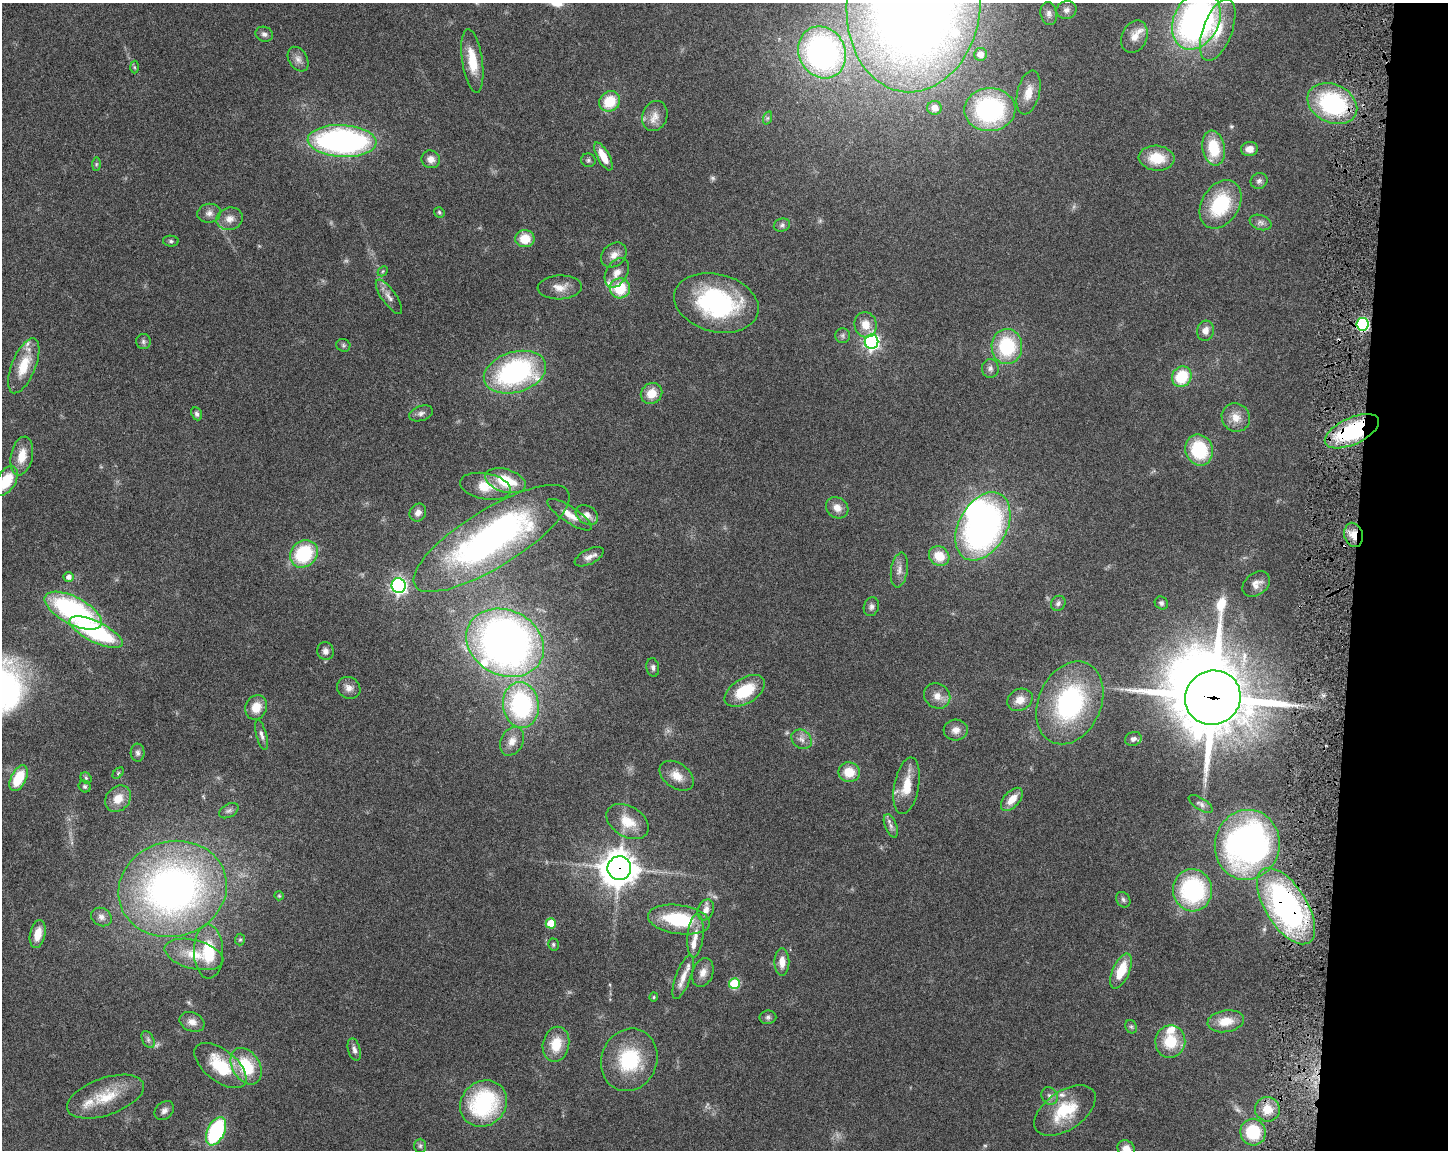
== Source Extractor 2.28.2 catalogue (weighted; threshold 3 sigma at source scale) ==
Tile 6 of 3 x 4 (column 3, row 2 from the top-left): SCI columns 3114-4559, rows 2298-3445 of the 4668 x 4598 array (HDU 1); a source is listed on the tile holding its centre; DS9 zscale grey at full resolution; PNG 1450 x 1152 px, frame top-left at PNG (2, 3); each listed source drawn as its Kron ellipse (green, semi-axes under 4 px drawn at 4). Shown black and unused: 7% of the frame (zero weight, under 3 of 6 exposures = <1% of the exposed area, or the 3 px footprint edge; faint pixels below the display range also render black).
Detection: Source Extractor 2.28.2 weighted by HDU 2 'WHT'; one run over the whole footprint, this tile lists its part. Background 0.105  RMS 0.0046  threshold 0.0189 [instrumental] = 3 sigma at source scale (4.09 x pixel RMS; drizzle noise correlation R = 1.36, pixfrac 0.8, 0.05/0.05 arcsec/px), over >= 5 px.
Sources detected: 176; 5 too faint to see at this stretch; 3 inside a brighter object's white glare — neither listed nor drawn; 10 inside a brighter listed object's ellipse — not listed separately; the other 158 listed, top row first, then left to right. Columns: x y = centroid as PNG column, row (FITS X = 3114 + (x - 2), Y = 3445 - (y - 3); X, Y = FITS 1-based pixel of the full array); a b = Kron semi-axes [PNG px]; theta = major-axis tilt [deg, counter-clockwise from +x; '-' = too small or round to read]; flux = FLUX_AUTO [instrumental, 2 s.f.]
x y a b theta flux
914 4 88 67 83 640
1066 10 10 9 - 2.2
1049 13 11 8 -79 1.9
1196 20 30 22 63 170
1218 30 32 14 70 14
264 34 9 7 -19 1.5
1134 37 17 12 66 4.5
822 52 27 23 -62 110
981 54 6 6 - 3.3
298 59 13 9 -58 2.7
472 61 32 10 -82 11
134 67 6 4 -88 0.64
1028 93 22 11 77 6.4
610 101 11 9 41 12
1332 104 26 19 -25 52
934 108 7 7 - 3
990 110 25 21 3 66
655 116 15 12 69 4.4
767 118 7 4 71 0.76
342 141 34 16 -3 130
1214 148 17 11 -80 16
1249 149 8 7 - 3.2
603 156 15 6 -61 7.3
1157 158 18 12 -5 12
431 159 9 9 - 3.1
588 160 7 6 - 1
96 164 7 4 89 0.75
1259 181 9 8 - 1.5
1220 204 26 18 58 28
439 212 5 5 - 0.71
209 213 12 9 8 2.6
230 219 13 11 16 3.8
1261 222 11 7 -20 1.9
782 225 8 6 17 1.2
525 239 9 8 - 9.1
171 241 8 5 -1 0.94
614 255 14 11 44 3.9
383 271 6 4 45 0.64
617 273 16 10 60 4.4
560 287 22 12 3 5.3
620 288 10 10 - 14
389 297 20 7 -55 3.1
716 303 43 28 -14 61
1362 324 6 6 - 67
866 325 13 11 -74 5.3
1205 331 10 8 76 3.3
842 335 7 7 - 1.1
143 341 7 7 - 1.2
871 342 7 7 - 120
343 345 7 6 - 0.93
1007 346 17 15 -88 28
24 366 29 12 68 12
990 368 9 8 - 1.9
515 372 32 20 17 79
1182 377 10 9 - 16
652 393 11 10 - 6.7
421 413 12 7 18 1.8
197 414 7 5 -65 1.1
1236 417 14 13 - 5.3
1352 431 29 13 25 47
1199 450 16 13 -69 24
22 456 20 10 78 7
6 481 16 9 59 13
505 481 21 11 -17 15
485 486 25 13 -11 9.6
837 508 12 10 -37 3.7
418 513 9 8 - 2.4
570 515 26 8 -33 5.7
587 515 12 9 -33 3.3
983 526 37 24 61 150
1354 535 12 9 -76 5.7
492 538 90 29 32 160
304 554 15 12 45 28
939 556 11 9 -37 9
589 557 16 7 27 2.7
899 570 17 8 81 3.2
69 577 5 4 - 2.2
1256 584 15 11 38 3.5
399 586 7 7 - 140
1058 603 8 7 - 1.3
1161 603 7 6 - 1.1
871 607 9 7 72 1.6
73 611 31 13 -28 72
96 632 29 10 -26 52
505 643 40 32 -26 240
325 651 9 8 - 2.2
653 667 9 6 -81 1.4
349 688 12 10 -29 2.8
745 691 22 12 32 17
937 696 14 12 -39 4.3
1213 698 28 27 - 3300
1020 700 13 10 28 5
1070 703 43 31 66 64
521 705 23 18 -82 58
256 707 12 10 69 6.6
956 730 12 10 5 3.1
261 735 15 5 -75 1.9
801 739 11 9 -40 2.6
1133 739 8 7 - 1.6
512 741 15 11 62 4.4
138 753 9 7 89 1.5
849 772 11 10 - 8.7
118 773 7 4 46 0.58
677 776 19 12 -36 5.6
18 778 14 7 64 15
86 778 6 5 - 0.7
85 786 6 5 - 0.81
907 786 29 12 79 10
118 799 14 11 49 6
1012 799 14 8 48 5.7
1201 804 14 6 -32 1.5
229 811 10 6 30 1.4
628 822 23 15 -31 9.3
891 826 12 5 -68 1.7
1247 845 35 32 78 160
619 868 12 11 - 760
173 889 55 47 16 230
1193 890 21 19 -81 51
279 896 5 4 - 0.47
1123 900 8 6 -55 1.2
1286 906 43 20 -58 120
706 910 11 7 69 2.9
101 917 11 8 -31 2.4
679 920 31 14 -8 28
551 923 5 5 - 11
38 934 14 7 78 6.2
695 936 22 8 85 4.6
240 939 6 5 - 0.61
553 944 6 5 - 0.77
208 952 27 14 -89 18
194 954 30 14 -14 12
782 962 13 7 -90 4.3
1121 971 19 8 66 12
703 972 15 10 70 3.6
683 977 23 7 70 4.7
734 984 5 5 - 24
654 997 4 4 - 0.54
768 1017 8 6 10 1.3
1226 1021 18 11 9 8
192 1022 13 9 -23 3.3
1131 1027 7 5 -67 0.79
148 1040 9 6 -64 1.2
1170 1041 16 15 - 14
556 1044 18 13 79 9.9
354 1050 11 6 -74 1.9
629 1060 32 27 68 28
220 1065 30 16 -38 19
246 1066 20 13 -58 19
1050 1096 9 7 -55 2
105 1097 40 18 19 15
484 1103 25 22 41 47
1267 1109 12 12 - 7.3
164 1111 11 8 43 2
1065 1111 35 19 34 20
216 1131 15 8 64 46
1253 1132 13 12 - 19
420 1146 7 6 - 0.97
1126 1149 9 8 - 4.5
Overlapping masked pixels (flux is a lower limit): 6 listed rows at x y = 1362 324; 1352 431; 1354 535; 1213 698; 619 868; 1286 906
Isophote crosses this tile's border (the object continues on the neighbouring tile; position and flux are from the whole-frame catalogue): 4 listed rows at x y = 914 4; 1196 20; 6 481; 1126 1149